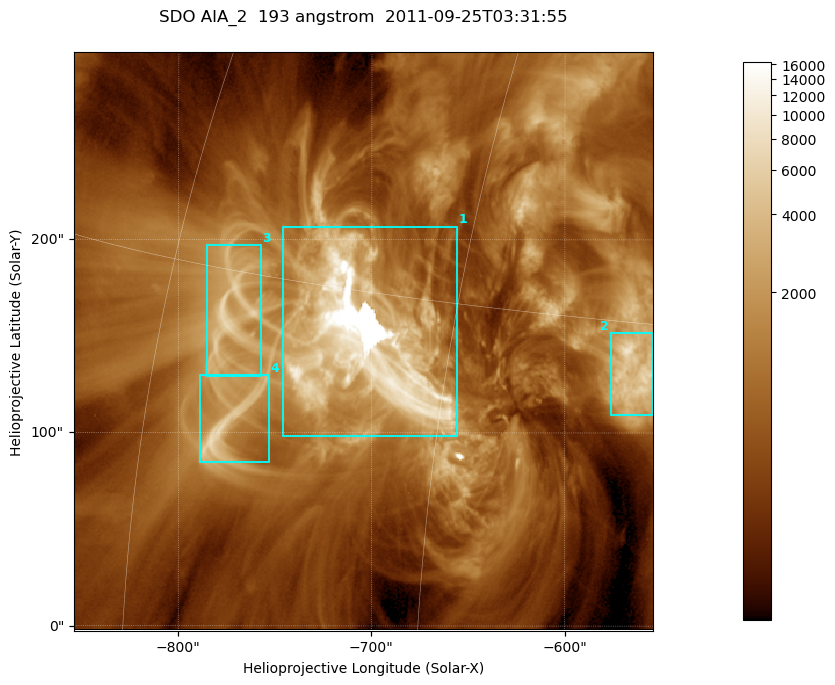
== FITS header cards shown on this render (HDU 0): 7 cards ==
TELESCOP= 'SDO     '           /
INSTRUME= 'AIA_2   '           /
WAVELNTH=                  193 /
WAVEUNIT= 'angstrom'           /
DATE-OBS= '2011-09-25T03:31:55.84' /
CTYPE1  = 'HPLN-TAN'           /
CTYPE2  = 'HPLT-TAN'           /

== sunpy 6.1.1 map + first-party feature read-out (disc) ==
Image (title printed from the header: SDO AIA_2  193 angstrom  2011-09-25T03:31:55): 499 x 499 px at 0.601 arcsec/px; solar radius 957 arcsec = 1592 px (partial field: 3.1% of the solar disc is inside the frame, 100% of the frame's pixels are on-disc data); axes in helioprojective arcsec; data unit not stated in the header (colour bar unlabelled)
Orientation: roll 0.0579 deg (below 1 deg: not rotated)
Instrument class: DISC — disc imager (sunpy class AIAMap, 193 A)
Bright regions (active regions / flare kernels): reference = the on-disc median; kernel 5 px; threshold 5 sigma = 2225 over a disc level ~664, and >= 1.15x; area >= 249 px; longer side >= 6 px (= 3.6 arcsec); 4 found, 4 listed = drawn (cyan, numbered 1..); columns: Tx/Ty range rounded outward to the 2 arcsec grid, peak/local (2 s.f.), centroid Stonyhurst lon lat
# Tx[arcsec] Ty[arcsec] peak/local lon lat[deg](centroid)
1 -746..-656 98..208 25 -49 +13
2 -576..-554 108..152 12 -37 +13
3 -786..-756 128..198 9.9 -56 +14
4 -790..-752 84..130 11 -55 +10